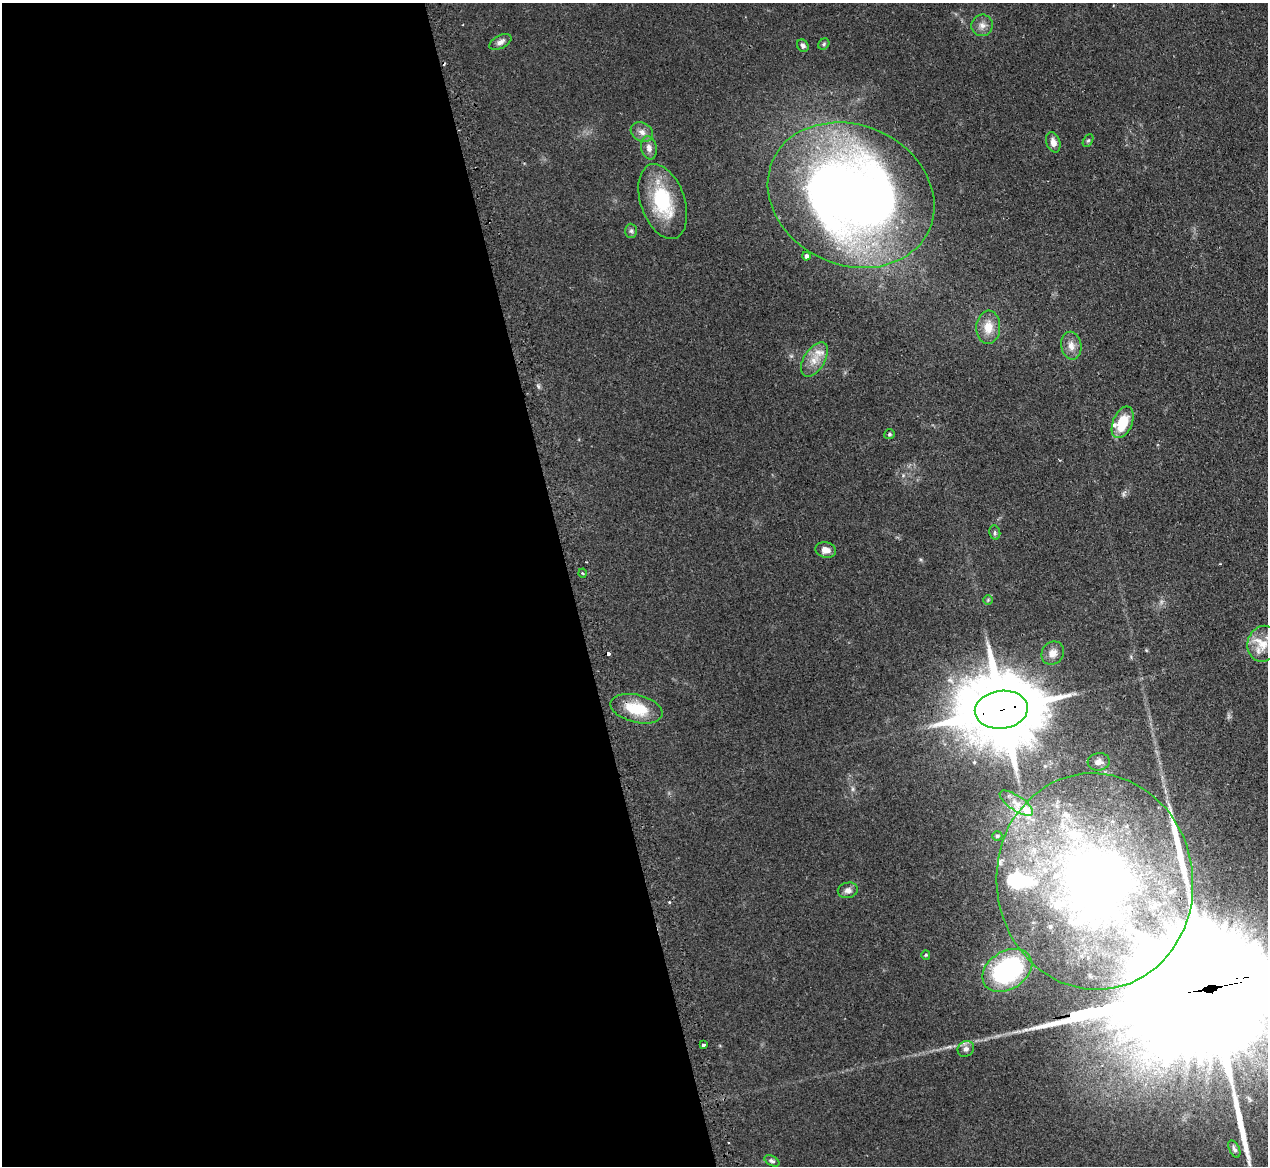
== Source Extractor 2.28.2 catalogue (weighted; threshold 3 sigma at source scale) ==
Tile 9 of 4 x 4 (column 1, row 3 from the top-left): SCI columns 35-1300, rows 1329-2492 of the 5133 x 5106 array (HDU 1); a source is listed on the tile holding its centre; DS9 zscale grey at full resolution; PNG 1270 x 1168 px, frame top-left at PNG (2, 3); each listed source drawn as its Kron ellipse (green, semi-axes under 4 px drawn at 4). Shown black and unused: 45% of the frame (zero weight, under 2 of 3 exposures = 4% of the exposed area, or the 3 px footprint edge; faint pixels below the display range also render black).
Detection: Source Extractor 2.28.2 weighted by HDU 2 'WHT'; one run over the whole footprint, this tile lists its part. Background 0.107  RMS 0.0075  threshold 0.0336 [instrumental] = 3 sigma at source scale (4.5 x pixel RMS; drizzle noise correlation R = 1.50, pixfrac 1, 0.05/0.05 arcsec/px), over >= 5 px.
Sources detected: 55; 1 too faint to see at this stretch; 1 inside a brighter object's white glare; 2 cosmic-ray / hot-pixel residue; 2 long thin detections or spike segments (spike, bleed or trail) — neither listed nor drawn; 13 inside a brighter listed object's ellipse — not listed separately; the other 36 listed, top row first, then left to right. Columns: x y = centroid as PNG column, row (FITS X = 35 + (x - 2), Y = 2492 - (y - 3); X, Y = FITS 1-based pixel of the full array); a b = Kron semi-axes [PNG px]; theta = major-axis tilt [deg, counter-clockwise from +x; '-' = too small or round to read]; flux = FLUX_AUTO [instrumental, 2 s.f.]
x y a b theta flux
982 25 11 10 - 4.6
500 42 12 6 27 3.2
824 44 6 5 - 1.2
803 46 6 5 - 2
642 132 12 9 -29 4.8
1088 140 7 4 61 1.2
1053 142 10 7 -71 4.6
649 148 11 8 -79 4.3
851 195 86 70 -24 770
663 201 39 22 -71 47
631 231 7 6 - 1.7
806 256 4 4 - 2.1
988 327 16 12 87 12
1071 346 14 10 -79 6.4
814 359 19 10 58 9.7
1123 422 16 9 67 23
889 434 5 5 - 1.1
995 533 7 5 -78 1.6
826 550 10 7 -15 4.9
582 573 4 3 - 0.84
988 600 5 5 - 0.85
1263 644 18 15 78 13
1053 653 12 10 50 5.7
637 709 26 13 -14 27
1001 710 26 19 7 9400
1099 762 11 8 6 3.9
1016 803 19 7 -34 8
997 836 5 4 - 1.4
1095 881 108 98 -83 500
848 890 10 7 11 3.6
926 955 5 4 - 0.85
1007 970 27 19 32 100
703 1045 4 3 - 3
966 1049 8 7 - 3.4
1234 1149 9 5 -65 2.3
772 1161 8 4 -28 1.5
Overlapping masked pixels (flux is a lower limit): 1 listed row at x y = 1001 710